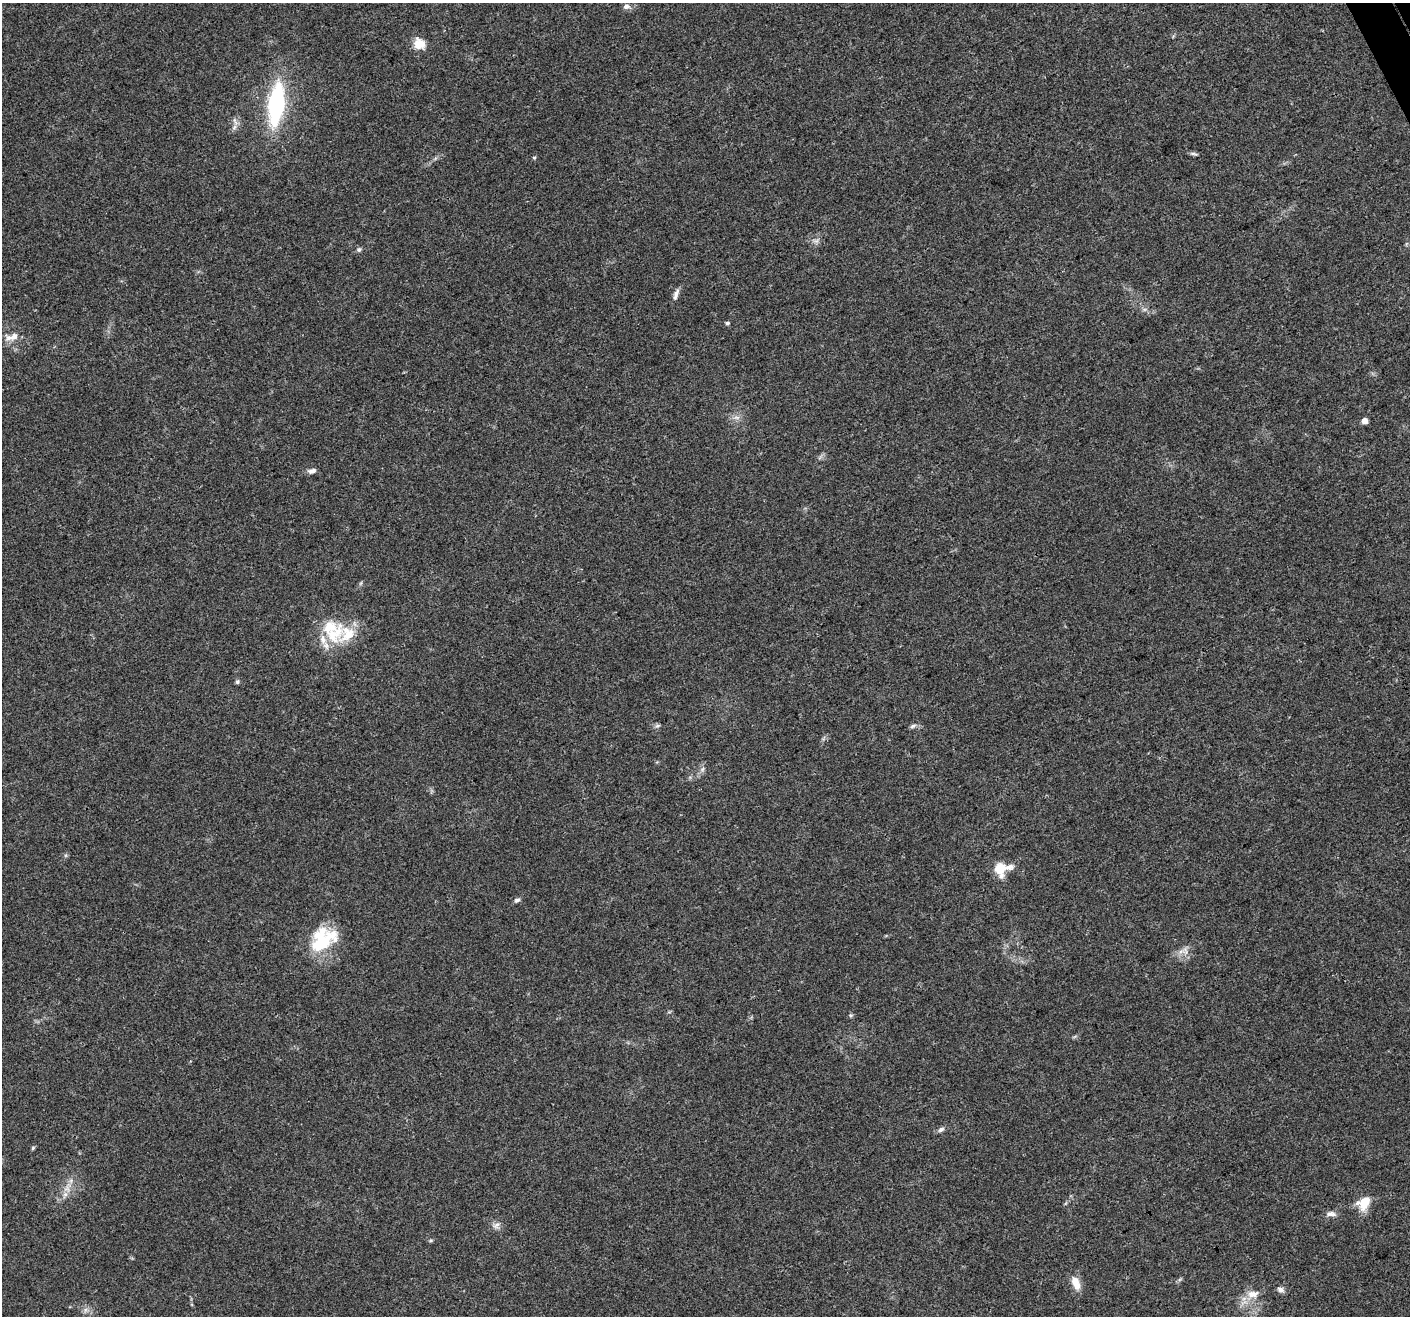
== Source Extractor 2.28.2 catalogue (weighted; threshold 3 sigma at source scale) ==
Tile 10 of 4 x 4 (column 2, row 3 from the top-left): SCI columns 1475-2882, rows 1534-2847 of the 5761 x 5639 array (HDU 1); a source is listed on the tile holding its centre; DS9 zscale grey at full resolution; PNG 1412 x 1318 px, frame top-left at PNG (2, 3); no overlay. Shown black and unused: <1% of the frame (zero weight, under 3 of 4 exposures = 7% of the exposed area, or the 3 px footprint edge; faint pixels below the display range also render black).
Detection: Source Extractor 2.28.2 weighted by HDU 2 'WHT'; one run over the whole footprint, this tile lists its part. Background 0.0499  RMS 0.0041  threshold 0.0185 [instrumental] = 3 sigma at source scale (4.5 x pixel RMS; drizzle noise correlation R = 1.50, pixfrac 1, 0.0396/0.0396 arcsec/px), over >= 5 px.
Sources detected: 41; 5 inside a brighter listed object's ellipse — not listed separately; the other 36 listed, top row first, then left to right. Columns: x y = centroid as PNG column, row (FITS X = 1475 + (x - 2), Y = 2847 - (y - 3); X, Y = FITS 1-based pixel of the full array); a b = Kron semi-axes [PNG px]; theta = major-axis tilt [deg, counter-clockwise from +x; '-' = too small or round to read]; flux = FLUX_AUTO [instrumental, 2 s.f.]
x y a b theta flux
626 6 9 7 12 1.8
419 44 15 13 -45 5.4
276 104 34 13 83 58
235 121 12 4 -65 1.3
1193 154 11 3 -10 0.87
534 158 4 4 - 0.49
816 241 7 4 18 1
359 249 7 6 - 0.92
676 295 16 5 70 1.9
727 323 6 4 10 0.69
14 336 11 8 51 2.9
737 417 9 4 -6 1.2
1364 421 4 4 - 4.7
312 471 9 6 17 1.7
334 634 35 21 50 16
237 682 6 5 - 0.74
657 726 8 4 26 0.82
913 726 9 5 25 1
702 769 7 6 - 1.2
1009 867 13 8 11 2.3
1000 869 12 9 -82 10
517 900 8 5 30 1.1
320 942 36 26 63 22
1185 950 12 6 -67 2
850 1015 7 5 -11 0.62
941 1130 9 6 27 1.3
33 1148 6 4 47 0.54
67 1188 14 9 -87 3.9
1364 1203 18 13 57 7.9
1331 1214 14 6 0 1.9
496 1225 11 8 40 1.9
431 1240 5 4 - 0.52
1076 1283 19 9 -70 4.9
1280 1290 10 6 -26 1.5
1253 1294 18 11 11 4.9
85 1310 7 4 71 1.1